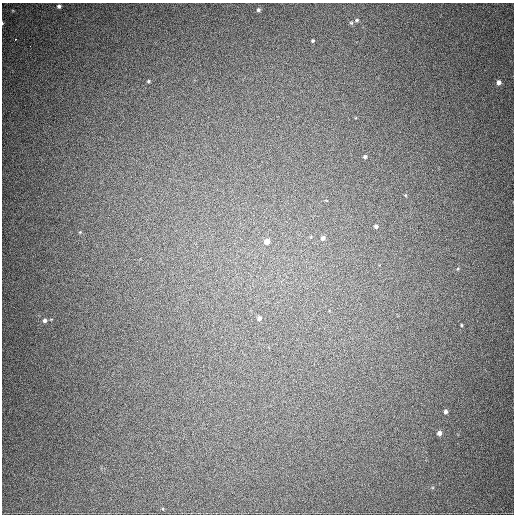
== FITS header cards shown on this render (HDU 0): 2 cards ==
NAXIS1  =                  512
NAXIS2  =                  512

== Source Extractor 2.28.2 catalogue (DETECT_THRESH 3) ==
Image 512 x 512 px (HDU 0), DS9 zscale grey, 1 PNG px = 1 image px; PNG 516 x 516 px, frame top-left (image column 1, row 512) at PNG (2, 3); no overlay
Background 772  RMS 21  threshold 63.5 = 3 sigma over >= 5 px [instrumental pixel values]
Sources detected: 21; all 21 listed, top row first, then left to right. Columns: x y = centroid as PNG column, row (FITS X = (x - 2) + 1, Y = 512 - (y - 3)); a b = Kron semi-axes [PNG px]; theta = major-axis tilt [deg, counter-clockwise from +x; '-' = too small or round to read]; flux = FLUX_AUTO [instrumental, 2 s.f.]
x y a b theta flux
59 6 4 3 - 3500
258 10 5 5 - 3100
357 20 5 4 - 2000
2 23 4 2 - 1200
351 23 5 4 - 1900
15 39 3 2 - 3400
313 41 3 3 - 1600
30 46 2 2 - 490
148 81 4 3 - 1600
499 82 5 4 - 5500
365 157 5 5 - 2900
376 226 5 5 - 3400
80 232 4 3 - 1200
323 238 6 6 - 4400
267 241 6 5 - 11000
458 269 5 4 - 1600
259 318 6 6 - 3900
45 321 5 5 - 3800
461 325 4 3 - 1300
446 411 4 4 - 3600
439 433 4 4 - 5600
At the frame edge (FLAGS 8, measured only in part): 1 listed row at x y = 2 23